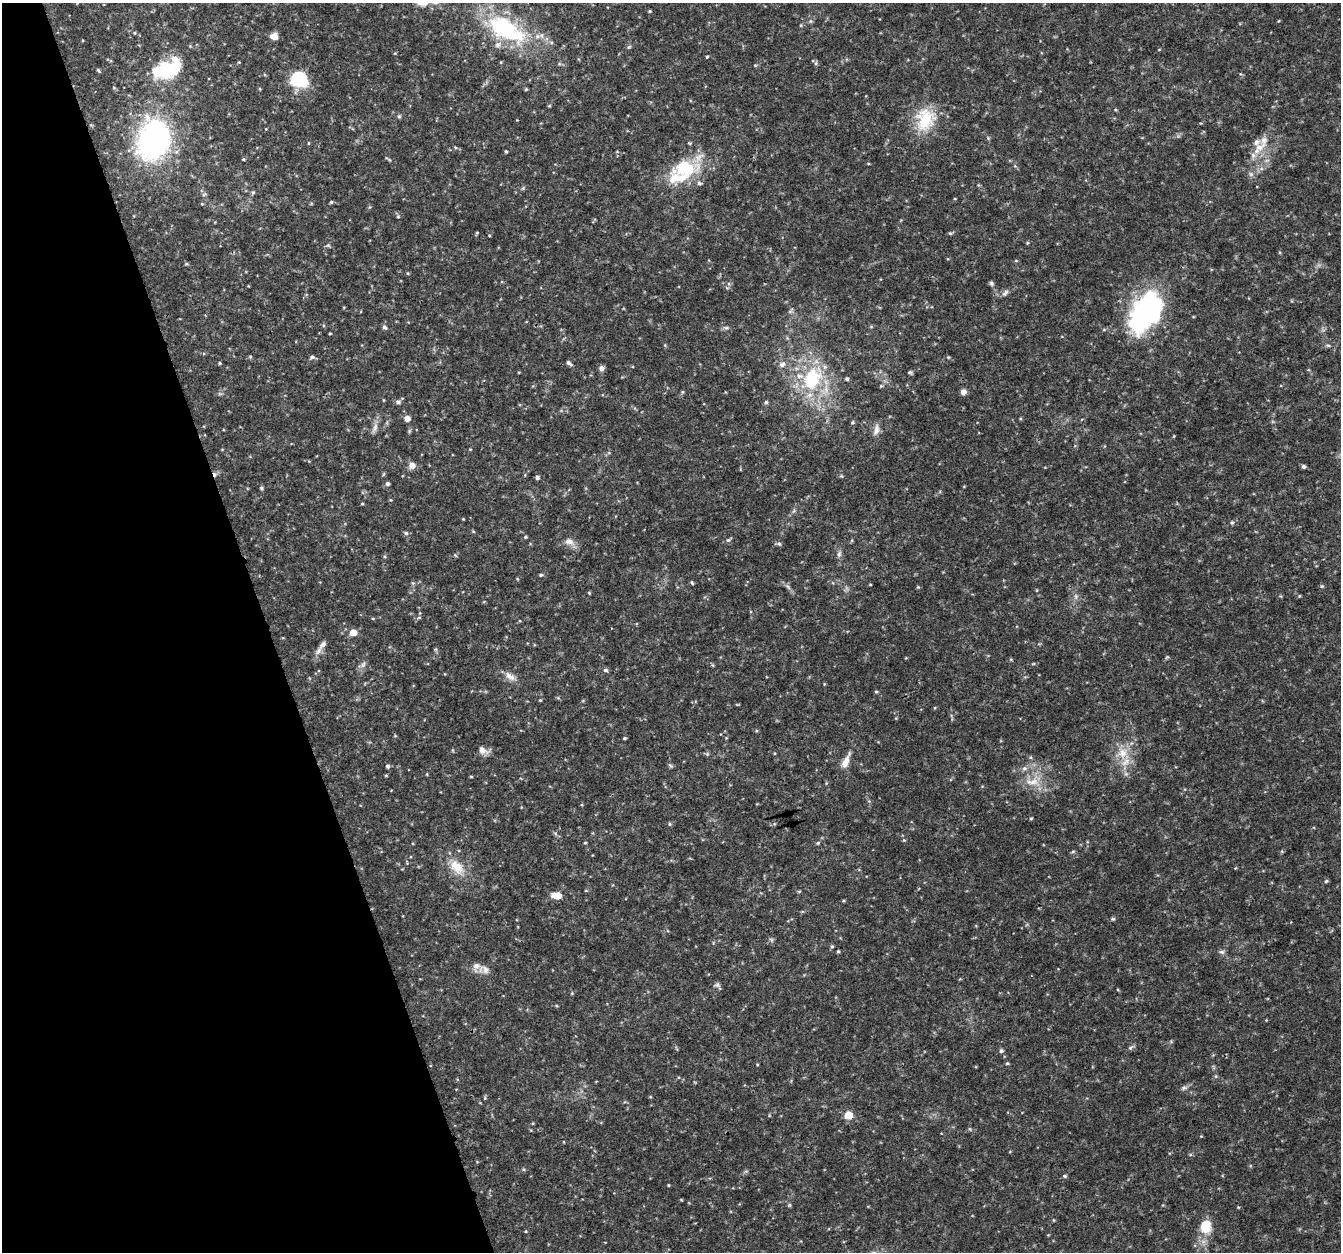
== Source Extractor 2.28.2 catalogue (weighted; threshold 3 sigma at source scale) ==
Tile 5 of 4 x 4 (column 1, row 2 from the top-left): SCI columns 5-1343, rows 2617-3866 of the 5362 x 5182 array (HDU 1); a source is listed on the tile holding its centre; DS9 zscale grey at full resolution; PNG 1343 x 1254 px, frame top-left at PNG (2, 3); no overlay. Shown black and unused: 20% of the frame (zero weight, under 3 of 4 exposures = <1% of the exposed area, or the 3 px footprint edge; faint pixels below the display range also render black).
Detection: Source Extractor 2.28.2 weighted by HDU 2 'WHT'; one run over the whole footprint, this tile lists its part. Background 0.0306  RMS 0.0034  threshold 0.0155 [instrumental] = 3 sigma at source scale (4.5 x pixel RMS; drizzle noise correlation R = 1.50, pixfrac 1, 0.0396/0.0396 arcsec/px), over >= 5 px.
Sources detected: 168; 2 too faint to see at this stretch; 2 inside a brighter object's white glare — not listed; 10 inside a brighter listed object's ellipse — not listed separately; the other 154 listed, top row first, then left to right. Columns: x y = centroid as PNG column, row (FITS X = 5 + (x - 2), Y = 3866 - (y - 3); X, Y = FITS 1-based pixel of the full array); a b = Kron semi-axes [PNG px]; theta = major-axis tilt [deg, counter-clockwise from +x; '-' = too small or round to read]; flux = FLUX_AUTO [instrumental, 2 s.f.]
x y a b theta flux
650 11 4 3 - 0.39
810 21 6 4 -71 0.47
506 29 57 26 -31 38
134 33 4 4 - 0.37
274 36 7 7 - 2.9
629 47 6 5 - 0.52
707 57 4 3 - 0.35
501 62 5 3 - 0.28
816 63 6 5 - 0.66
167 69 43 24 23 21
98 70 5 3 - 0.46
299 79 16 14 -30 17
114 88 5 3 - 0.36
526 89 4 4 - 0.43
549 106 4 4 - 0.4
399 116 6 5 - 0.54
925 119 32 25 74 15
988 138 5 4 - 0.42
153 140 31 24 76 94
308 143 5 3 - 0.31
455 147 7 3 -19 0.48
1259 147 16 9 18 4.3
506 151 4 3 - 0.48
243 159 4 4 - 0.36
388 159 11 3 -26 0.5
1267 160 7 4 18 0.71
1015 166 5 5 - 0.44
685 169 40 27 19 21
523 188 6 4 46 0.45
253 192 6 5 - 0.54
204 194 6 4 19 0.49
331 202 4 4 - 0.44
202 204 5 3 - 0.32
398 216 5 4 - 0.45
477 233 4 3 - 0.36
950 233 5 5 - 0.47
489 235 4 3 - 0.27
1027 243 5 3 - 0.33
328 245 6 5 - 0.59
1016 261 5 3 - 0.34
186 264 5 4 - 0.43
408 273 5 3 - 0.31
991 283 6 5 - 0.68
1005 293 11 6 49 1.1
790 311 6 4 1 0.58
1143 313 53 26 68 48
384 327 7 5 -54 0.91
726 328 8 5 -5 0.81
330 333 3 3 - 0.31
1328 345 6 4 -1 0.53
312 357 7 5 16 0.82
948 357 5 4 - 0.39
220 363 4 4 - 0.41
569 363 7 4 -39 0.95
782 364 10 8 21 1.7
601 368 7 6 - 1.2
519 372 4 3 - 0.27
910 372 6 4 -1 0.57
812 379 27 21 67 25
847 379 5 4 - 0.61
881 386 5 4 - 0.37
682 392 6 4 71 0.42
963 392 7 6 - 1.5
220 394 7 4 -18 0.57
398 402 7 6 - 0.9
766 402 5 5 - 0.67
407 418 6 5 - 2.4
852 422 5 5 - 0.43
375 428 15 7 69 1.9
876 430 17 7 76 2.1
470 449 4 3 - 0.26
412 465 9 8 - 2.1
1303 466 5 5 - 0.76
215 474 6 4 -83 0.83
537 478 5 4 - 0.82
388 484 5 5 - 0.95
261 488 5 4 - 0.48
391 500 5 3 - 0.31
362 504 4 3 - 0.33
463 519 3 2 - 0.28
1232 523 6 4 67 0.55
473 531 5 4 - 0.35
406 533 5 5 - 0.67
525 537 5 4 - 0.44
728 540 6 5 - 0.67
569 542 15 9 -21 2.5
779 544 7 5 -22 0.67
839 554 9 5 75 1.1
455 555 6 4 -56 0.35
541 575 5 4 - 0.5
413 583 5 5 - 0.54
692 583 6 3 -62 0.41
1322 586 5 5 - 0.45
788 587 10 4 -54 0.96
918 587 4 4 - 0.35
589 593 4 4 - 0.33
1076 596 8 5 -83 1
1299 596 5 3 - 0.26
419 617 6 4 1 0.47
353 632 6 5 - 4.5
318 651 12 7 62 1.8
1033 664 6 3 19 0.35
363 665 9 6 63 1.2
712 665 6 4 -70 0.36
606 670 7 5 -4 0.67
510 676 16 8 -36 2.6
876 692 5 4 - 0.41
540 700 4 3 - 0.35
395 736 5 3 - 0.3
624 738 4 3 - 0.41
483 750 14 8 -31 2.2
1122 753 15 13 37 5.8
707 754 6 4 46 0.51
846 761 24 8 66 3.4
388 766 5 5 - 0.71
671 766 8 4 -31 0.55
1024 768 8 6 2 1.2
427 774 5 3 - 0.28
386 775 5 3 - 0.32
471 776 5 3 - 0.3
1032 782 24 10 0 5.4
1031 818 5 3 - 0.36
670 824 5 5 - 0.46
585 843 4 3 - 0.3
818 843 6 4 44 0.46
1073 851 6 4 2 0.43
457 867 25 15 -46 7.4
1326 881 5 4 - 0.48
799 891 6 4 2 0.36
557 895 11 7 -3 3.5
1113 919 5 4 - 0.53
832 946 5 4 - 0.45
838 951 4 3 - 0.44
1222 952 8 6 -14 0.86
484 969 17 11 -10 2.8
717 985 8 6 -23 0.86
572 993 5 3 - 0.31
1131 1047 9 4 44 0.76
1001 1051 5 5 - 0.74
1007 1063 5 4 - 0.41
757 1064 4 3 - 0.27
1184 1088 9 6 16 0.98
485 1098 5 4 - 0.45
848 1115 5 5 - 9.6
533 1123 5 3 - 0.3
970 1129 5 5 - 0.45
523 1169 6 3 -71 0.39
746 1171 6 4 18 0.54
1064 1176 6 4 -22 0.52
668 1185 4 3 - 0.31
789 1205 5 5 - 0.45
1053 1220 5 3 - 0.3
1205 1226 17 14 80 7.4
526 1231 4 4 - 0.31
Overlapping masked pixels (flux is a lower limit): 1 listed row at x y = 215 474